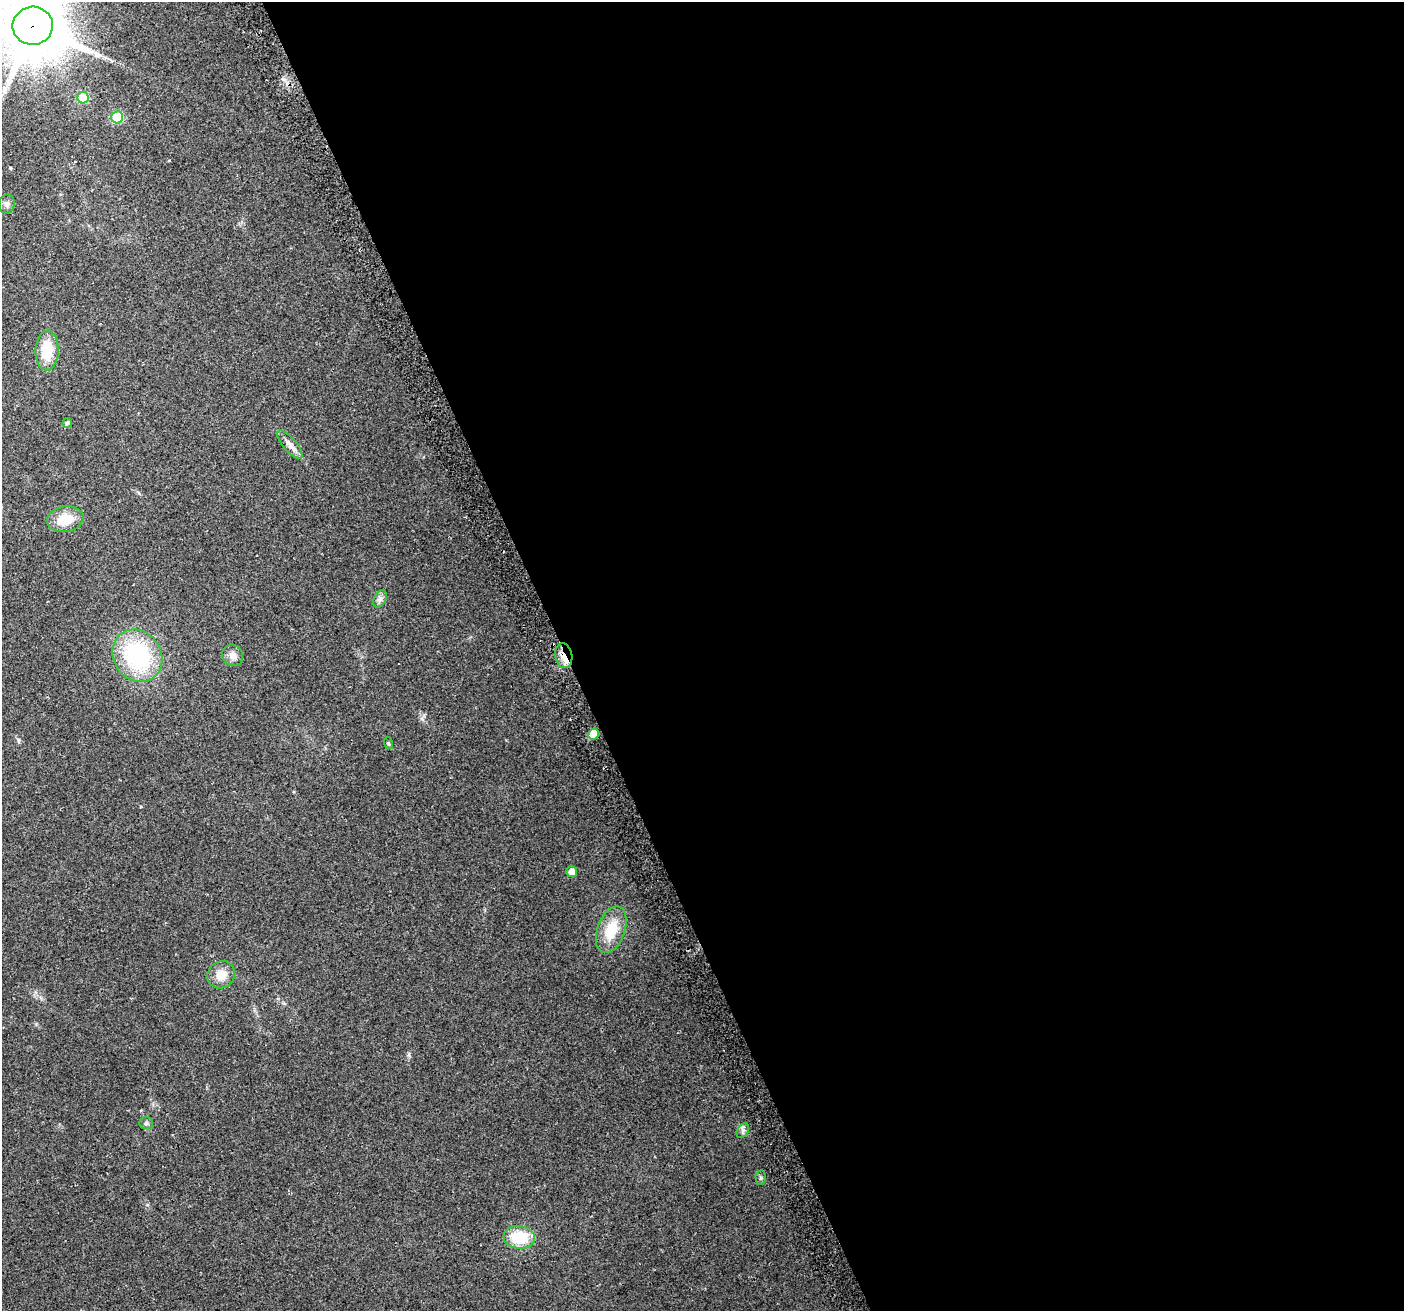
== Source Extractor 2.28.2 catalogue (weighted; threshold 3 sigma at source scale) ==
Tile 8 of 4 x 4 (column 4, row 2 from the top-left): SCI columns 4237-5638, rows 2771-4079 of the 5668 x 5486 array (HDU 1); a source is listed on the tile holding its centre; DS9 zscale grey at full resolution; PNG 1406 x 1313 px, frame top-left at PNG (2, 2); each listed source drawn as its Kron ellipse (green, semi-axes under 4 px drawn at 4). Shown black and unused: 60% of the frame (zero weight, under 2 of 3 exposures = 2% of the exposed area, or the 3 px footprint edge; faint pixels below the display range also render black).
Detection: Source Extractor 2.28.2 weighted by HDU 2 'WHT'; one run over the whole footprint, this tile lists its part. Background 0.0543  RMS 0.011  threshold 0.0493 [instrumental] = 3 sigma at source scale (4.5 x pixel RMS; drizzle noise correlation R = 1.50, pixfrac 1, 0.0396/0.0396 arcsec/px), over >= 5 px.
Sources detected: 22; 1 long thin detection or spike segment (spike, bleed or trail) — neither listed nor drawn; the other 21 listed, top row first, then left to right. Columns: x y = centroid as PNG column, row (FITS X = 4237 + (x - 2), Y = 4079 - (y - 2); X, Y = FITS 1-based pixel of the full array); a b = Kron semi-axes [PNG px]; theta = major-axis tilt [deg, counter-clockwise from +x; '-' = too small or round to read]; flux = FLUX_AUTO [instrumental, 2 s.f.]
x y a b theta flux
33 26 20 19 - 8800
83 98 6 5 - 49
117 117 6 6 - 63
7 204 9 8 - 4.1
47 351 20 11 88 32
67 423 5 4 - 2.4
290 445 18 6 -50 7.4
65 519 18 13 8 23
380 599 9 6 65 3.6
233 655 11 10 - 7.3
137 656 27 23 -56 110
564 656 12 8 -80 12
593 734 5 5 - 22
388 743 6 4 -71 1.2
572 872 5 5 - 7.1
611 930 24 14 70 31
221 975 14 13 - 15
146 1123 7 6 - 2.3
743 1131 8 5 57 3.1
761 1178 7 5 -88 2
519 1237 16 11 -5 40
Overlapping masked pixels (flux is a lower limit): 2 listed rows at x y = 33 26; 564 656
Isophote crosses this tile's border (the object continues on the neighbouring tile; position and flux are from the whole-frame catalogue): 1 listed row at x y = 33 26
Unlisted compact peaks at least as high as the median listed source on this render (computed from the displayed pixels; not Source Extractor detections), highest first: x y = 409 1054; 283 79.